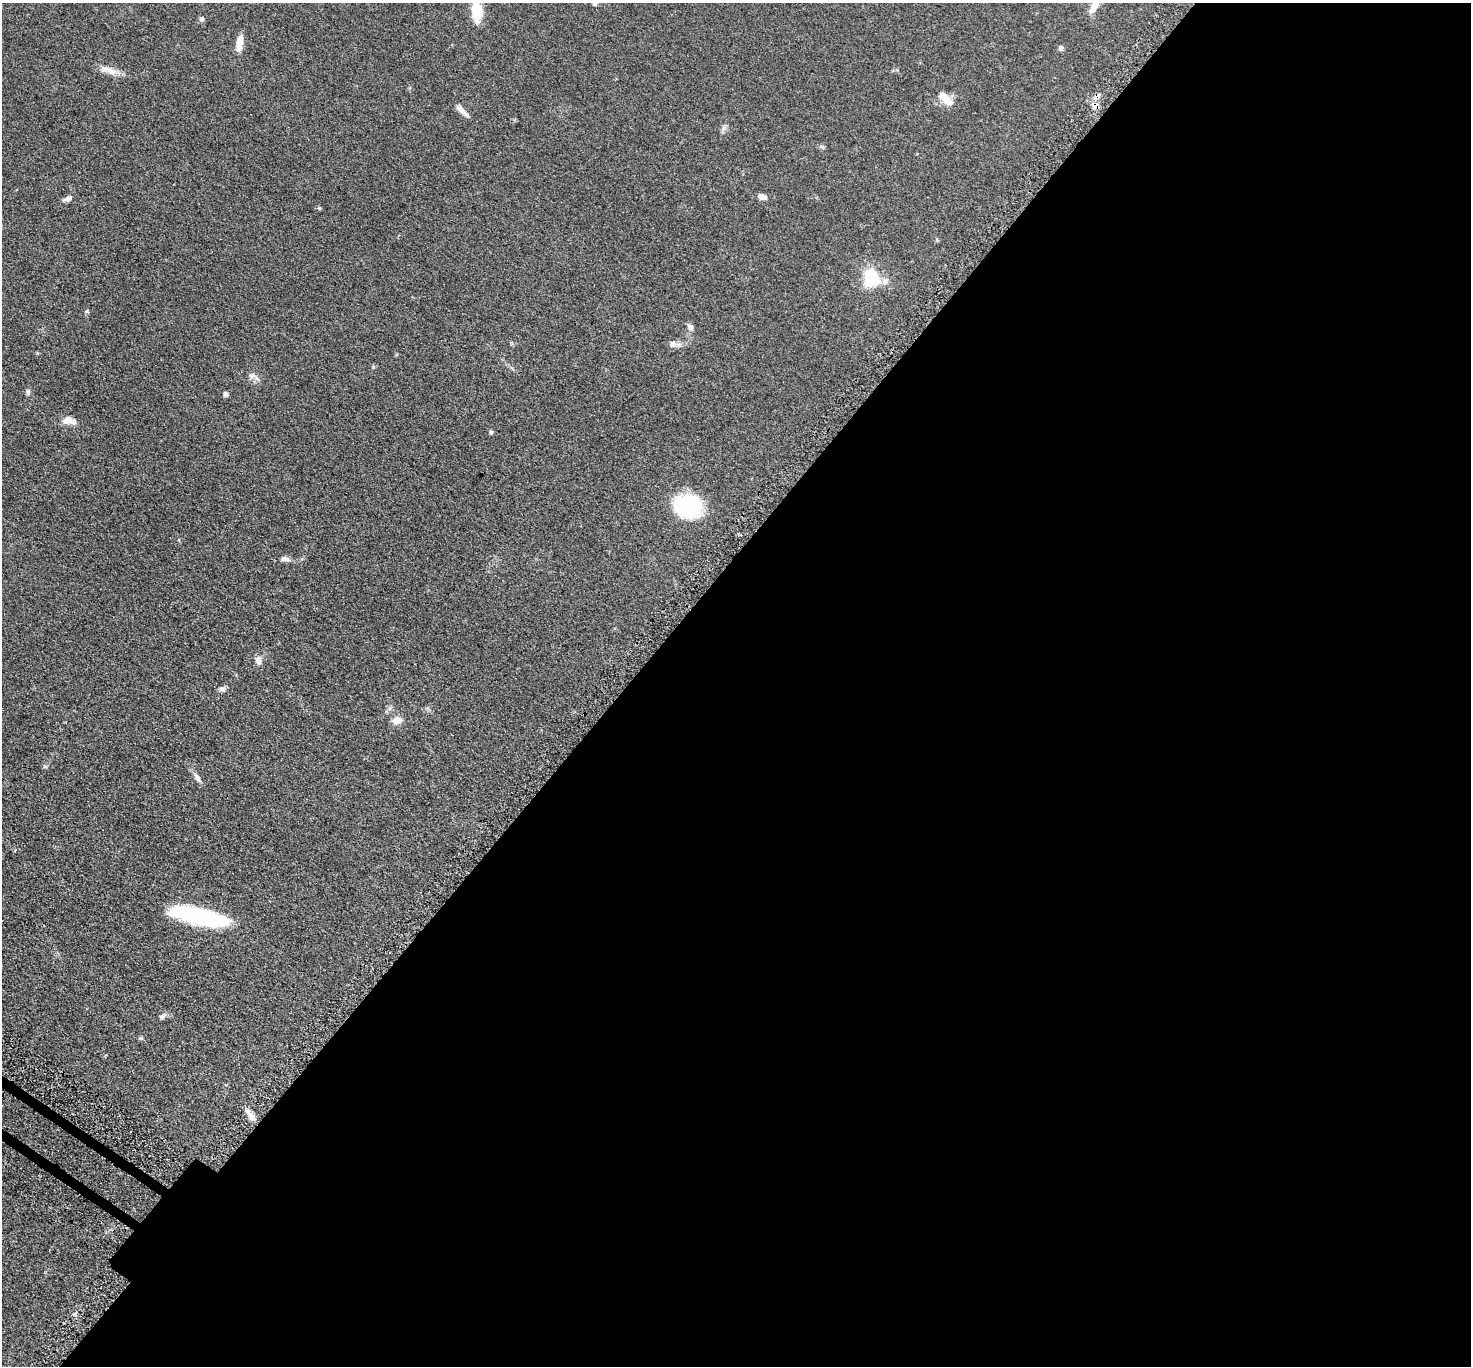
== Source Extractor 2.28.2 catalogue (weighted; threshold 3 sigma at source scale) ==
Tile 12 of 4 x 4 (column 4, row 3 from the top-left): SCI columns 4474-5942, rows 1718-3081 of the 6011 x 6022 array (HDU 1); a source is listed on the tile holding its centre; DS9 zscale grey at full resolution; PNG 1473 x 1368 px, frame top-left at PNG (2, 3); no overlay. Shown black and unused: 58% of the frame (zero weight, under 3 of 5 exposures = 4% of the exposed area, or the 3 px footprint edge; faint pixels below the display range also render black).
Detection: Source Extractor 2.28.2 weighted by HDU 2 'WHT'; one run over the whole footprint, this tile lists its part. Background 0.0471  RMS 0.0071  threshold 0.0319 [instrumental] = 3 sigma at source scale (4.5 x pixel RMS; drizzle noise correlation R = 1.50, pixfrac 1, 0.05/0.05 arcsec/px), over >= 5 px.
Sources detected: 34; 1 cosmic-ray / hot-pixel residue — not listed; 1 inside a brighter listed object's ellipse — not listed separately; the other 32 listed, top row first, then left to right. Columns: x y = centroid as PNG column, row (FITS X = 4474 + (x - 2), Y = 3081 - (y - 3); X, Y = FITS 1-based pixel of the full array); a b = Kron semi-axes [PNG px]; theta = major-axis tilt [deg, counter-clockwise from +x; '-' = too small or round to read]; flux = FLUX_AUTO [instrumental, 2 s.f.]
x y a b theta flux
595 4 6 6 - 1.4
1094 6 19 7 60 7.5
477 11 21 11 -85 16
202 19 6 5 - 1.4
239 43 19 7 82 7.3
1061 48 6 5 - 1.8
108 70 26 8 -15 6.6
945 97 23 10 -54 8.1
1095 105 9 7 -24 3.4
461 110 20 6 -43 4.7
822 147 7 5 -47 1.2
762 197 9 6 -16 4.1
68 199 11 6 19 2.7
319 208 4 4 - 0.74
872 278 21 18 -82 24
690 327 9 7 -47 2.4
673 344 10 8 -39 3
251 375 10 6 31 2.2
28 392 9 5 -89 1.7
225 394 5 4 - 2.7
69 421 16 9 -16 5.8
491 432 5 5 - 1
688 506 31 25 -7 44
285 559 13 6 -8 3
258 660 9 7 -88 4.2
222 689 8 6 -2 1.8
397 720 13 9 12 5
197 778 16 6 -58 3.2
199 916 56 14 -12 93
162 1017 7 6 - 1.7
141 1038 6 5 - 0.96
251 1115 16 7 -54 4.9
Overlapping masked pixels (flux is a lower limit): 1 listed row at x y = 1095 105
Isophote crosses this tile's border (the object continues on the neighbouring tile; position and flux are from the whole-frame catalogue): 3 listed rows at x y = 595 4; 1094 6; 477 11
Unlisted compact peaks at least as high as the median listed source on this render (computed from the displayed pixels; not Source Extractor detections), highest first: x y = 87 311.